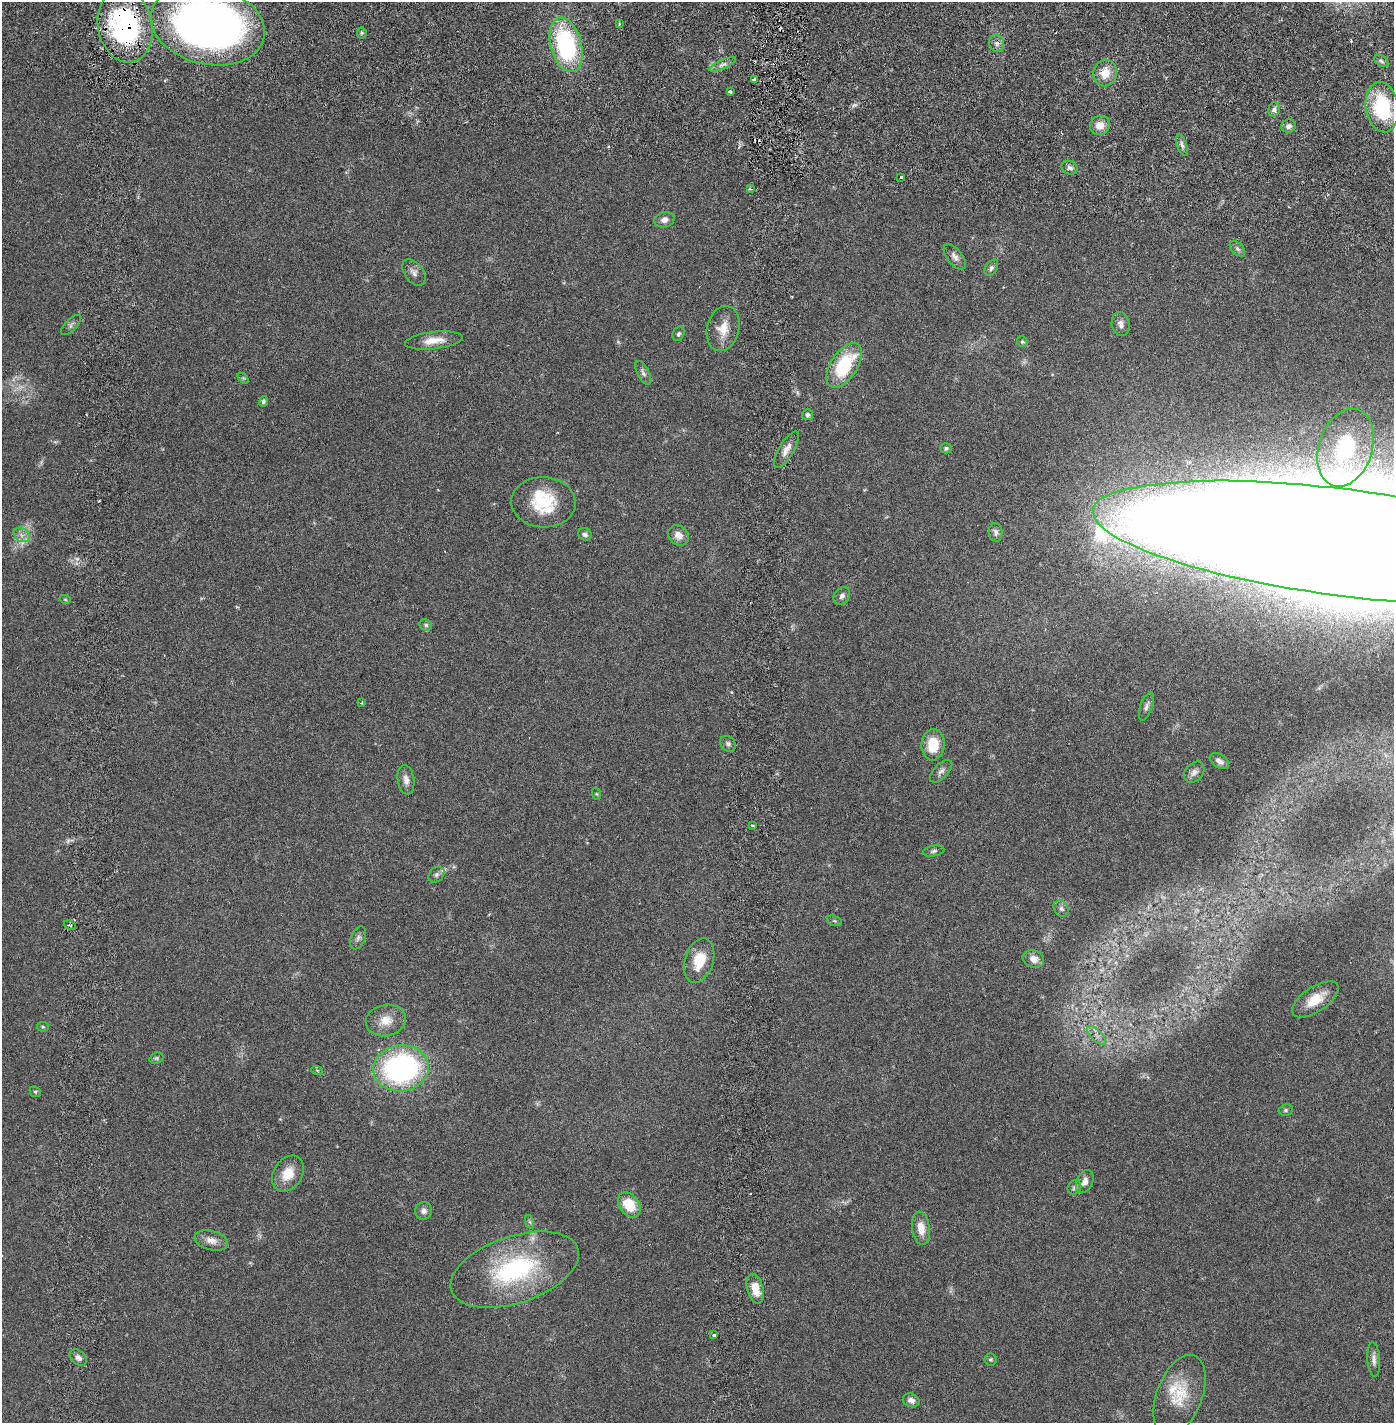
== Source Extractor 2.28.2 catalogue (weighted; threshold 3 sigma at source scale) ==
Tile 7 of 4 x 4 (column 3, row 2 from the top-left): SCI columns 2887-4278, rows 2930-4350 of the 5883 x 5855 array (HDU 1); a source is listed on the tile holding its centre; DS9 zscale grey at full resolution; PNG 1396 x 1425 px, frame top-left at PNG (2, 2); each listed source drawn as its Kron ellipse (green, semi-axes under 4 px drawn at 4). Shown black and unused: <1% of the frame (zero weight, under 2 of 6 exposures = <1% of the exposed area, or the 3 px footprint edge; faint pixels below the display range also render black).
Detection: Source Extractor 2.28.2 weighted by HDU 2 'WHT'; one run over the whole footprint, this tile lists its part. Background 0.0212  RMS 0.0033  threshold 0.0135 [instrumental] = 3 sigma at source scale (4.09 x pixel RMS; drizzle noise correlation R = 1.36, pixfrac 0.8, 0.05/0.05 arcsec/px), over >= 5 px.
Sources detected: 98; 4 too faint to see at this stretch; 2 cosmic-ray / hot-pixel residue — neither listed nor drawn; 2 inside a brighter listed object's ellipse — not listed separately; the other 90 listed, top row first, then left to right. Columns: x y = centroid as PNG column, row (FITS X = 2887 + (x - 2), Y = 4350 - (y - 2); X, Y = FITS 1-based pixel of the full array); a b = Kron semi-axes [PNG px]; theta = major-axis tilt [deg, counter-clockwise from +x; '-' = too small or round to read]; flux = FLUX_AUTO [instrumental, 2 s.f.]
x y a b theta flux
619 24 4 3 - 0.23
208 25 58 39 -13 160
125 26 37 27 -78 37
362 33 5 5 - 0.35
997 43 8 7 - 0.78
566 45 28 15 -75 27
1381 61 8 5 -36 0.46
723 64 14 4 25 0.87
1105 73 13 12 - 3.1
754 79 3 3 - 0.32
730 92 4 3 - 0.47
1382 107 25 16 -81 16
1274 109 7 5 72 0.64
1100 125 10 9 - 2.1
1289 126 7 6 - 0.87
1182 145 11 5 -72 0.68
1070 168 8 6 -26 0.7
901 177 3 3 - 0.42
750 189 3 3 - 0.26
664 220 10 7 14 1.1
1237 249 9 5 -45 0.54
955 257 15 7 -52 1.1
991 268 9 6 59 0.59
414 272 15 9 -53 1.2
1121 324 12 9 -77 1
71 325 13 5 46 0.59
723 329 23 16 76 3.4
678 334 7 5 67 0.42
434 340 29 8 6 2.8
1022 342 5 5 - 0.32
844 365 25 13 57 13
643 373 13 6 -62 0.69
243 378 6 4 -44 0.26
263 401 5 4 - 0.43
808 415 5 5 - 0.52
946 448 5 5 - 0.49
1346 448 40 27 71 19
786 450 21 7 60 1.7
543 502 32 25 -3 9.6
996 532 9 7 -85 0.67
585 534 7 6 - 0.66
21 535 8 6 -37 0.92
679 535 11 9 -40 1.6
1345 543 254 53 -7 4000
842 596 9 7 49 0.79
65 599 5 3 - 0.19
426 625 6 5 - 0.41
362 703 3 3 - 0.18
1146 706 15 6 70 0.76
728 744 8 7 - 0.58
933 745 16 11 85 5
1219 761 11 6 -33 0.99
941 771 14 7 46 0.87
1194 772 12 8 48 1
406 780 15 8 -82 1.3
597 794 6 4 -71 0.23
753 826 3 2 - 0.27
934 851 11 5 10 0.51
436 875 9 7 46 0.6
1061 908 9 7 -55 0.7
834 921 8 5 -19 0.36
70 925 6 3 -20 0.29
358 938 12 7 67 0.79
1033 959 11 8 -19 1.4
699 961 23 14 72 5.1
1315 999 27 12 34 4.7
386 1020 20 15 10 3.2
43 1027 5 5 - 0.26
1096 1035 12 5 -45 0.91
156 1058 7 5 20 0.35
401 1068 28 23 9 44
317 1070 6 4 -20 0.24
35 1092 6 5 - 0.29
1286 1110 7 5 15 0.36
288 1174 19 14 56 3.8
1085 1182 12 8 64 1.2
1074 1187 7 6 - 0.52
629 1205 14 9 -53 5.3
424 1211 8 8 - 0.93
530 1222 7 4 -71 0.35
921 1228 17 9 -82 2.3
211 1240 17 9 -14 1.8
515 1270 67 33 19 28
755 1289 15 8 -75 2.8
714 1335 3 3 - 0.49
78 1358 10 6 -40 0.82
990 1359 6 6 - 0.34
1374 1360 17 6 -86 1.1
1179 1396 43 22 69 7.5
911 1400 8 6 -23 0.89
Overlapping masked pixels (flux is a lower limit): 1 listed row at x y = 125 26
Isophote crosses this tile's border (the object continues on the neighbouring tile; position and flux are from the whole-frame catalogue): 2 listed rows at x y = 208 25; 1345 543